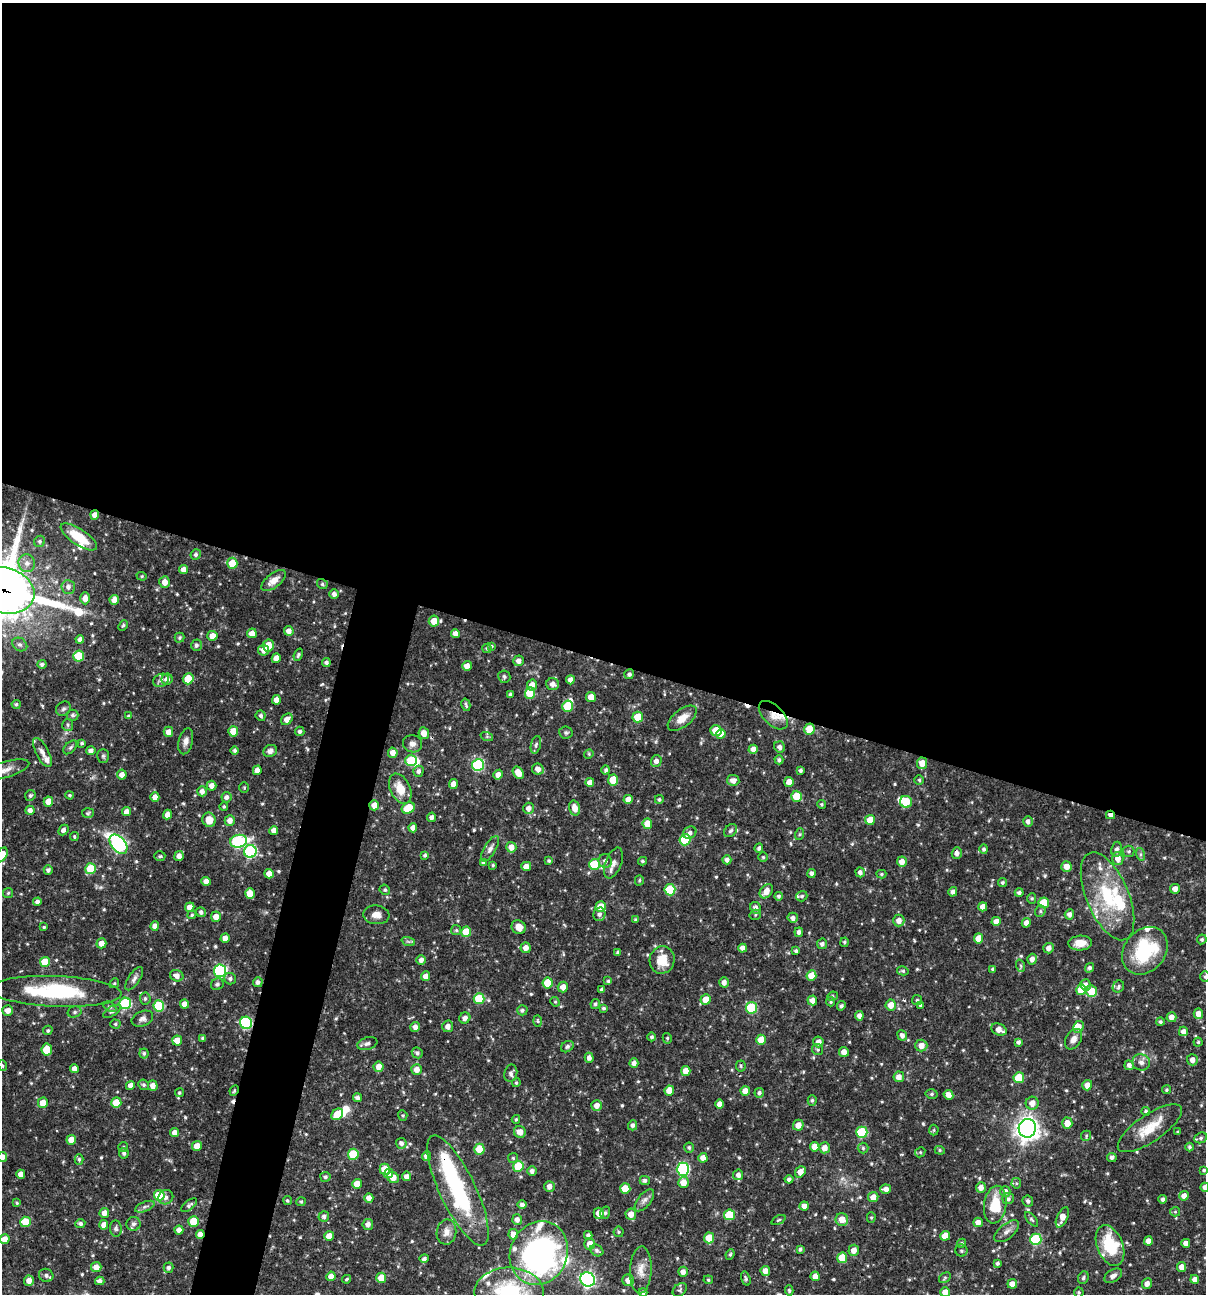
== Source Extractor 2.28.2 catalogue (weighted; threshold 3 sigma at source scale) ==
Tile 3 of 4 x 4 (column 3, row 1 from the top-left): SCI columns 2656-3859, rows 3876-5167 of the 5186 x 5168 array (HDU 1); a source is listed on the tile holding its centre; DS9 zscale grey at full resolution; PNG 1208 x 1296 px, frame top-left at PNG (2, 3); each listed source drawn as its Kron ellipse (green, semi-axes under 4 px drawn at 4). Shown black and unused: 54% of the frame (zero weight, under 3 of 4 exposures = <1% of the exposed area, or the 3 px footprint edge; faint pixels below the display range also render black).
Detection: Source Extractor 2.28.2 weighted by HDU 2 'WHT'; one run over the whole footprint, this tile lists its part. Background 0.0698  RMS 0.0035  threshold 0.0159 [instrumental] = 3 sigma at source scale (4.5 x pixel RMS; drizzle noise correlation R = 1.50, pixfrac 1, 0.05/0.05 arcsec/px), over >= 5 px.
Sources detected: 623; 7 inside a brighter object's white glare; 3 cosmic-ray / hot-pixel residue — neither listed nor drawn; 20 inside a brighter listed object's ellipse — not listed separately; of the other 593, all 500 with FLUX_AUTO >= 0.456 (the completeness limit of this list) listed and drawn (93 fainter detections not listed), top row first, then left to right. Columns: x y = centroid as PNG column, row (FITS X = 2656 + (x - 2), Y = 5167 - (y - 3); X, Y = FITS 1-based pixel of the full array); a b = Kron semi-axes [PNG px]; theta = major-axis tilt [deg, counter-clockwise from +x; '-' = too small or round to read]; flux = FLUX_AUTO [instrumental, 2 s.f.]
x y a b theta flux
95 515 5 4 - 2.5
79 537 21 8 -34 9.6
40 541 6 5 - 0.73
196 555 5 5 - 0.82
27 563 9 8 - 2.1
232 563 6 5 - 8.5
183 570 4 4 - 2.2
142 576 5 4 - 0.47
274 580 14 7 38 3.5
165 582 6 5 - 2.9
322 584 5 5 - 0.72
68 587 7 6 - 1.5
4 590 31 22 -15 1500
334 594 5 5 - 1.2
85 598 6 5 - 2.4
114 600 5 4 - 3.3
434 621 5 5 - 4.8
123 625 6 4 50 0.61
289 631 5 4 - 2.1
252 633 5 4 - 3.4
455 633 4 4 - 1.9
212 636 5 5 - 3.8
179 638 5 5 - 0.61
80 639 4 4 - 1.3
20 645 8 6 -34 1
196 645 6 5 - 1
268 645 6 5 - 5.3
492 646 4 3 - 0.46
487 648 5 4 - 0.64
264 650 5 5 - 2.3
298 655 6 4 67 0.7
79 656 5 5 - 13
276 658 4 4 - 2.9
518 661 5 5 - 1.7
326 662 4 4 - 0.89
42 664 4 4 - 0.93
467 666 5 4 - 2.2
629 674 5 4 - 0.94
504 677 6 6 - 0.84
167 679 5 5 - 2.1
188 679 5 5 - 7.8
161 680 8 6 24 1.4
570 680 4 4 - 2
553 684 6 6 - 1.9
532 685 5 5 - 2.7
530 693 5 5 - 12
510 695 4 4 - 0.77
591 697 5 4 - 3.3
276 700 5 4 - 2.6
16 704 4 4 - 0.71
466 705 6 2 -76 0.57
568 706 5 5 - 11
63 709 8 6 42 0.91
72 715 6 5 - 0.82
773 715 17 10 -45 4.1
128 716 4 4 - 0.46
261 716 5 5 - 0.88
638 717 5 5 - 7.5
682 718 17 8 37 4
287 719 6 5 - 2.7
68 725 6 5 - 0.7
809 729 5 5 - 7.4
233 731 5 5 - 5.8
300 731 5 5 - 0.93
716 731 6 5 - 8.7
168 732 5 5 - 2.5
424 733 6 5 - 3
566 733 7 6 - 0.71
721 734 5 4 - 2.8
487 737 6 4 -19 0.53
186 741 13 7 77 1.9
82 743 3 3 - 0.65
412 744 10 8 -17 1.7
536 745 9 5 77 0.91
70 747 8 5 45 0.75
779 747 6 5 - 1.3
753 749 4 4 - 2.3
235 750 4 4 - 0.86
91 751 4 4 - 1.6
270 751 7 5 25 1.5
42 752 16 6 -63 2.1
393 753 5 5 - 2.4
589 754 5 4 - 0.46
103 756 7 5 -89 0.69
411 760 6 5 - 16
779 760 4 4 - 0.82
656 761 5 5 - 1.6
922 763 6 5 - 3.3
478 765 6 5 - 32
538 769 6 5 - 2.3
5 770 25 8 16 3.4
257 770 5 4 - 2.2
606 770 4 4 - 0.78
800 770 4 3 - 0.87
418 771 5 5 - 1.1
518 773 6 5 - 4
122 775 5 5 - 2.3
498 775 5 4 - 2.3
613 780 5 5 - 9.1
733 780 6 5 - 2.1
919 780 5 4 - 0.59
590 782 4 4 - 2.3
789 782 5 4 - 2.8
453 784 5 4 - 2.3
212 786 5 5 - 2.2
244 788 5 4 - 0.54
400 789 16 10 -64 5.8
202 791 5 4 - 1.7
30 795 5 5 - 0.79
70 795 4 3 - 0.47
796 796 5 5 - 6.6
155 797 5 4 - 2.6
226 797 5 5 - 1.3
628 799 4 4 - 2.6
659 799 4 4 - 0.65
48 802 5 5 - 4.6
906 802 6 6 - 12
822 804 4 4 - 0.55
374 805 5 4 - 2.8
224 806 4 4 - 0.59
408 808 7 5 28 9.9
528 808 5 5 - 1.9
575 808 7 5 -74 3.3
30 810 4 4 - 1.7
127 812 4 4 - 2.6
88 813 6 5 - 0.54
167 815 5 4 - 2.3
1110 815 4 3 - 1.9
432 817 4 4 - 1.3
209 820 7 6 - 4.7
230 820 5 5 - 2.3
870 820 5 5 - 5
1028 821 5 4 - 1.2
647 824 5 5 - 4.4
413 828 4 4 - 1.9
63 830 6 4 48 1.3
274 830 4 4 - 2.1
730 831 7 5 43 0.9
690 833 7 5 35 1.4
800 834 6 4 71 0.46
74 836 4 4 - 0.53
685 840 6 5 - 18
238 841 8 6 12 40
118 844 11 7 -50 60
511 847 5 5 - 2.7
759 848 4 4 - 0.88
490 849 14 6 59 1.6
984 849 5 4 - 0.74
1117 849 7 5 82 1.2
250 851 6 6 - 39
1129 851 6 5 - 0.68
957 853 6 5 - 1.5
1140 854 6 4 -72 0.7
2 855 8 5 59 6.9
425 855 4 3 - 0.64
160 856 5 4 - 0.62
179 856 5 4 - 2
763 857 5 5 - 0.56
1118 859 6 5 - 2.6
727 860 4 4 - 1.4
549 861 3 3 - 0.56
605 861 7 6 - 1.5
642 861 4 3 - 0.58
902 862 5 5 - 2.5
483 863 4 3 - 0.79
613 863 16 8 68 2.3
594 864 5 5 - 13
493 865 3 3 - 0.46
526 866 5 4 - 2.3
1066 867 5 5 - 3
90 869 5 5 - 12
48 870 4 4 - 1
860 872 5 4 - 1.2
811 873 4 4 - 1.2
269 874 5 4 - 3.2
881 874 5 4 - 0.53
639 880 5 4 - 0.56
206 881 4 4 - 2.4
1002 883 4 4 - 0.64
1175 889 5 5 - 2
385 890 5 5 - 0.64
670 890 5 5 - 17
766 891 8 5 48 3.2
953 892 5 4 - 1.3
1019 892 4 4 - 0.89
8 893 5 5 - 0.57
250 894 5 5 - 5.1
779 896 4 4 - 0.7
802 896 6 5 - 0.72
1107 896 47 21 -67 24
1032 898 5 4 - 0.5
37 902 4 4 - 1.3
1044 903 5 5 - 8.2
190 907 5 4 - 2.6
601 907 5 5 - 6.6
983 907 4 4 - 2.3
755 908 6 5 - 1.5
1040 911 6 5 - 0.64
201 912 5 4 - 1
599 914 7 6 - 1.2
1069 914 5 4 - 1.5
192 915 4 3 - 0.46
376 915 13 9 -5 2.6
755 915 6 5 - 0.54
216 917 5 5 - 2.7
793 918 5 5 - 1.4
635 920 4 3 - 0.62
899 921 6 5 - 2.5
996 921 5 4 - 2.2
1026 923 5 4 - 1.9
155 926 5 4 - 2.4
44 927 4 3 - 0.5
519 927 7 6 - 2.7
456 930 5 5 - 0.54
466 932 5 5 - 7.9
799 932 4 4 - 1.3
225 938 5 4 - 2.4
979 938 5 4 - 4.2
1202 939 5 4 - 0.65
408 941 7 4 -19 0.62
844 942 4 4 - 0.63
101 943 5 5 - 2.5
1080 943 12 7 3 4
822 944 5 5 - 1.3
526 948 5 5 - 2.4
743 948 4 4 - 2.1
1049 948 5 5 - 1.9
796 951 4 4 - 0.75
1145 951 26 20 50 24
618 952 4 4 - 0.81
1032 959 5 4 - 1.9
421 960 5 4 - 1.6
662 960 14 12 76 6.9
45 962 5 5 - 7.6
1021 966 6 4 -71 0.57
1089 968 5 4 - 1
993 969 4 4 - 0.68
220 971 6 6 - 44
903 971 6 4 -13 0.63
811 975 5 5 - 6
177 976 7 5 -24 2
426 976 5 4 - 2.3
1205 977 5 5 - 0.54
134 979 13 5 56 1.5
230 979 6 5 - 1
608 981 4 4 - 0.62
258 982 5 4 - 1.2
724 982 5 5 - 1.9
114 983 5 4 - 0.58
548 983 5 5 - 7.6
217 984 6 5 - 0.86
1085 985 5 5 - 2.1
563 987 5 5 - 2.5
1118 987 6 5 - 0.72
602 990 4 4 - 0.92
1081 990 5 5 - 6
56 991 66 15 -2 35
1091 991 6 5 - 7.2
832 996 5 4 - 0.51
145 999 6 5 - 0.81
479 999 5 5 - 13
705 1000 5 5 - 4.1
812 1000 5 5 - 2.4
917 1000 5 5 - 0.55
555 1002 5 4 - 0.46
831 1002 4 4 - 0.56
125 1003 6 6 - 27
184 1004 4 4 - 2.5
595 1004 5 4 - 0.71
891 1005 5 5 - 3.4
920 1005 4 4 - 0.57
159 1006 5 5 - 21
841 1006 5 4 - 0.76
110 1007 7 4 -31 0.67
604 1008 4 3 - 0.66
751 1008 5 5 - 22
8 1010 5 5 - 2.2
522 1010 5 5 - 0.83
112 1011 10 4 33 0.83
74 1012 7 5 16 0.79
1198 1014 5 4 - 2.5
859 1016 4 4 - 1.7
1171 1017 5 5 - 2.4
465 1018 6 5 - 1.7
142 1019 11 7 22 1.5
538 1021 6 4 -88 0.5
1160 1022 4 4 - 0.74
246 1023 6 6 - 37
115 1024 5 4 - 0.6
448 1026 6 5 - 1.9
415 1027 5 4 - 1.7
1079 1027 6 5 - 2.8
999 1029 8 5 -24 2.9
48 1030 5 4 - 0.59
1183 1031 5 4 - 1.8
902 1035 5 4 - 1.5
652 1037 4 4 - 0.78
203 1038 4 3 - 0.79
667 1038 5 4 - 0.56
1074 1039 11 7 59 2.3
177 1040 5 5 - 4.8
761 1040 5 5 - 4.7
818 1042 5 5 - 2.3
1018 1042 4 4 - 0.89
1198 1042 4 4 - 0.47
367 1044 10 6 13 1.3
921 1046 6 6 - 2.6
567 1047 7 5 34 0.74
817 1049 6 5 - 0.68
47 1050 6 5 - 6
844 1052 5 5 - 2.5
144 1053 5 4 - 0.77
417 1053 6 5 - 0.98
589 1058 5 4 - 1.5
1192 1060 5 5 - 2.1
1141 1062 9 8 - 1.8
634 1063 4 4 - 1.6
1129 1065 5 4 - 1.3
2 1066 5 4 - 0.51
741 1066 5 5 - 0.55
379 1067 5 5 - 3
74 1069 4 4 - 2.2
417 1070 5 5 - 2.5
686 1071 5 4 - 3.6
511 1073 9 6 78 1.3
899 1077 5 5 - 2.2
1019 1078 5 5 - 9.2
516 1083 4 3 - 0.54
130 1085 4 4 - 2.2
144 1085 5 5 - 0.7
153 1085 5 5 - 2.4
1087 1085 5 5 - 2.6
669 1090 5 4 - 3
1167 1090 4 4 - 0.55
234 1091 5 3 - 0.46
745 1091 5 4 - 3.5
179 1093 4 4 - 0.63
759 1093 5 4 - 0.89
932 1094 6 5 - 0.73
948 1095 5 4 - 2.3
357 1098 4 4 - 1.1
812 1100 5 4 - 0.71
43 1103 5 5 - 4.5
116 1103 5 5 - 7.7
1032 1103 6 6 - 2.8
720 1104 5 4 - 2.6
597 1105 5 5 - 2.4
1146 1111 4 4 - 0.74
337 1114 6 5 - 5.4
403 1115 5 4 - 0.49
516 1119 4 3 - 0.59
1067 1123 5 5 - 3.7
633 1125 5 4 - 1.1
798 1125 5 5 - 2.7
1027 1128 9 8 - 250
1150 1128 38 13 34 9.2
934 1130 5 5 - 0.46
520 1132 6 5 - 2.8
862 1132 5 5 - 19
1178 1132 3 3 - 0.5
175 1133 4 4 - 2.5
1086 1136 5 5 - 0.5
1201 1138 6 5 - 0.77
71 1140 5 4 - 3.9
401 1143 5 5 - 1.4
197 1146 5 4 - 4.1
123 1147 5 5 - 0.53
689 1147 5 5 - 0.72
815 1147 5 4 - 3.7
1189 1147 4 4 - 0.67
825 1148 5 5 - 2.7
863 1148 5 5 - 0.63
479 1149 5 5 - 7.9
940 1150 5 4 - 0.51
920 1152 5 4 - 0.52
124 1153 5 5 - 0.83
353 1154 5 5 - 14
426 1156 5 4 - 2.2
2 1157 5 4 - 2.2
1112 1157 5 4 - 0.99
513 1158 5 5 - 0.55
703 1158 5 4 - 2.6
79 1159 5 4 - 0.67
518 1166 5 5 - 12
385 1169 6 5 - 7.4
683 1169 6 6 - 42
1204 1170 4 4 - 0.57
532 1171 5 4 - 1.4
800 1172 6 5 - 2.9
21 1174 4 4 - 2.4
388 1174 5 4 - 1.4
738 1175 5 5 - 1.4
406 1176 5 4 - 1.8
325 1177 5 5 - 0.82
393 1178 6 5 - 3.5
789 1179 4 4 - 1.1
645 1180 5 4 - 0.92
683 1182 5 5 - 3.6
1016 1183 5 5 - 0.51
357 1184 5 5 - 4.4
549 1186 5 5 - 2
981 1187 5 5 - 2.5
1205 1187 4 4 - 1.3
625 1189 5 5 - 6.5
886 1189 5 4 - 2
458 1190 60 18 -64 37
1005 1192 5 5 - 2
159 1195 5 5 - 11
1184 1196 5 4 - 2.2
166 1197 7 7 - 1.2
873 1197 5 5 - 3.3
369 1198 5 4 - 2.2
1008 1199 6 5 - 0.92
1163 1199 4 4 - 1.2
287 1200 5 4 - 0.6
644 1200 13 6 51 1.6
1028 1201 6 5 - 1
301 1202 5 4 - 0.49
17 1203 4 4 - 0.46
522 1204 5 4 - 1.2
189 1205 9 4 39 1
995 1205 19 11 82 11
804 1206 4 4 - 2.5
145 1207 10 4 22 1.1
1175 1212 5 4 - 0.46
104 1213 5 5 - 2.5
599 1213 5 5 - 2.6
605 1213 6 5 - 0.59
631 1214 5 5 - 2.8
729 1215 5 5 - 11
324 1216 5 5 - 1.1
1062 1217 11 5 66 3.8
871 1218 5 4 - 0.54
842 1219 6 6 - 3.6
1032 1219 8 4 -49 0.68
517 1220 5 5 - 1.7
778 1220 7 4 27 0.53
193 1221 5 5 - 8.3
25 1222 5 5 - 7
978 1222 5 4 - 2.3
80 1223 5 4 - 0.86
134 1224 7 7 - 1
368 1224 5 5 - 1.5
104 1225 5 4 - 2.8
116 1229 8 6 -84 0.87
179 1230 4 4 - 2.2
1007 1231 15 7 39 2
446 1232 12 10 82 2.7
619 1232 5 5 - 0.5
200 1234 4 4 - 2.5
513 1234 5 5 - 2.8
588 1235 4 4 - 1
329 1236 5 4 - 3.4
945 1236 5 5 - 4.6
709 1238 5 5 - 6.8
5 1239 5 5 - 3.2
1036 1239 6 5 - 24
1148 1241 4 4 - 2.3
962 1243 5 4 - 0.55
1186 1243 4 4 - 2.1
590 1244 6 5 - 3.1
1110 1246 21 13 -69 17
800 1249 4 3 - 0.79
597 1250 7 5 -33 0.98
854 1250 5 5 - 2.5
961 1251 6 6 - 0.76
539 1253 32 28 66 98
730 1254 5 4 - 0.56
842 1258 5 5 - 7.7
424 1259 5 4 - 1
997 1263 4 4 - 0.74
96 1267 5 5 - 2.6
1182 1267 5 4 - 2.6
169 1268 5 5 - 1.1
641 1270 23 11 87 4.5
765 1271 5 4 - 2.4
683 1272 5 5 - 1.9
46 1275 7 6 - 1.3
331 1276 5 4 - 2.5
815 1276 4 4 - 2.6
1113 1276 10 6 33 1.6
381 1278 5 5 - 5
746 1278 7 4 -74 0.7
945 1278 6 4 32 0.63
1083 1278 6 5 - 0.73
346 1279 4 3 - 0.48
588 1279 7 7 - 81
1195 1279 4 4 - 2.2
628 1280 6 5 - 2.8
708 1280 5 4 - 0.46
29 1281 5 5 - 2.4
100 1281 4 4 - 1.4
1012 1284 5 4 - 2.8
1147 1284 5 5 - 2.1
680 1290 8 6 44 0.78
789 1290 5 4 - 0.68
643 1292 4 4 - 1.1
945 1292 5 5 - 2.7
1079 1292 5 5 - 0.56
509 1293 34 25 -1 29
Overlapping masked pixels (flux is a lower limit): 11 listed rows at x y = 95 515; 4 590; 773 715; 809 729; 374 805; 1110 815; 957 853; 56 991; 246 1023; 458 1190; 200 1234
Isophote crosses this tile's border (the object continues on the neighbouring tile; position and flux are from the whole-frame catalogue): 12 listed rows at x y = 4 590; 5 770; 2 855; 1205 977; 56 991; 2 1066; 2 1157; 1205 1187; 5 1239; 643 1292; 945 1292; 509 1293